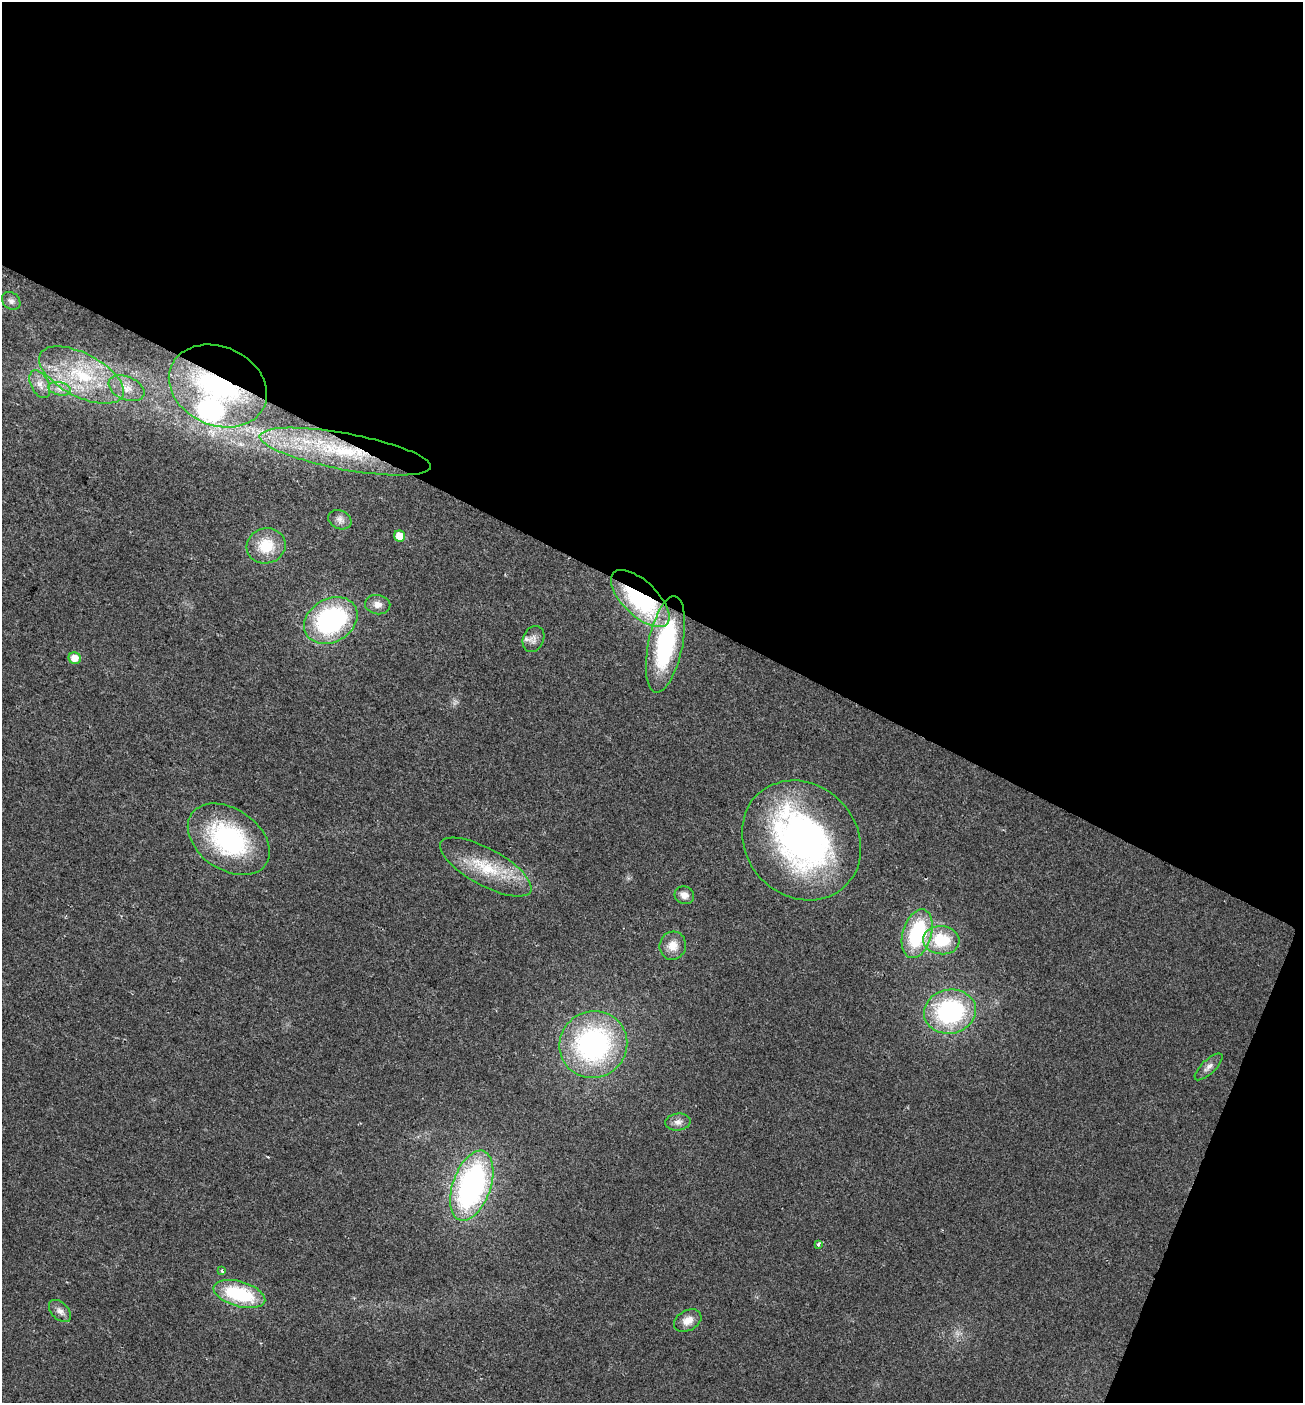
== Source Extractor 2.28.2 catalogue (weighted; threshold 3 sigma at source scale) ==
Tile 2 of 2 x 2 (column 2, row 1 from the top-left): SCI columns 1464-2764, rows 1402-2802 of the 2922 x 2868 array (HDU 1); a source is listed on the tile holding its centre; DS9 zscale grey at full resolution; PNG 1305 x 1405 px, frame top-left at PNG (2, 2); each listed source drawn as its Kron ellipse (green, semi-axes under 4 px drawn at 4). Shown black and unused: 45% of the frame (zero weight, under 2 of 3 exposures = <1% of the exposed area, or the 3 px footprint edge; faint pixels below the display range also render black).
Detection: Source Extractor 2.28.2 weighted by HDU 2 'WHT'; one run over the whole footprint, this tile lists its part. Background 0.0253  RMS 0.0061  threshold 0.0274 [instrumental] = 3 sigma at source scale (4.5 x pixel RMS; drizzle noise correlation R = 1.50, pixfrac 1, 0.0396/0.0396 arcsec/px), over >= 5 px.
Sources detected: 38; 2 inside a brighter object's white glare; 1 cosmic-ray / hot-pixel residue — neither listed nor drawn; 2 inside a brighter listed object's ellipse — not listed separately; the other 33 listed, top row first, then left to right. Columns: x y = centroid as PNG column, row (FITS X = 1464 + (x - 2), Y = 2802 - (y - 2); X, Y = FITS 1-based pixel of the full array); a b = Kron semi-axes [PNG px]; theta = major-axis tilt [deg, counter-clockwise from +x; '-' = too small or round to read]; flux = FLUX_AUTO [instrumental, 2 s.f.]
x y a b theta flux
11 301 10 8 -41 2.3
81 375 46 21 -27 47
40 384 15 9 -63 5.3
218 386 51 39 -24 94
126 388 19 11 -23 8.5
60 389 12 6 -13 3.7
345 452 87 18 -10 72
340 520 12 9 -26 3.3
399 536 5 5 - 9.7
266 546 19 17 14 17
640 599 37 17 -44 83
378 605 13 9 -8 4.1
331 620 28 21 30 91
533 639 13 10 67 3.8
665 644 49 17 78 76
75 658 6 5 - 7.1
229 839 45 30 -35 83
801 840 63 55 -47 230
486 867 51 18 -29 29
684 895 10 8 -19 4
917 934 25 14 74 52
941 940 18 14 -5 26
673 946 14 13 - 7.7
950 1012 26 22 9 80
593 1045 34 33 - 120
1209 1067 18 7 43 3.4
678 1122 13 8 5 3.6
472 1186 36 19 70 150
818 1244 3 3 - 2.9
222 1271 3 3 - 1.6
239 1294 26 12 -16 44
60 1311 13 8 -45 3.7
688 1321 14 10 28 5.9
Overlapping masked pixels (flux is a lower limit): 3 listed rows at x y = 218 386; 345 452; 640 599
Unlisted compact peaks at least as high as the median listed source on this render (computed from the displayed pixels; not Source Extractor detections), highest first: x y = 240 444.